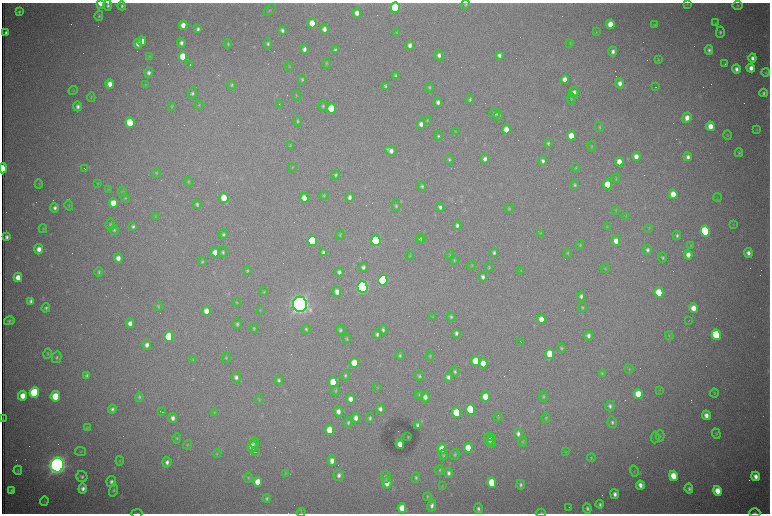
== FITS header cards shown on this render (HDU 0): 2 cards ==
NAXIS1  =                 1536 /fastest changing axis
NAXIS2  =                 1023 /next to fastest changing axis

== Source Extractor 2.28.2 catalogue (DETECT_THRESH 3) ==
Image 1536 x 1023 px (HDU 0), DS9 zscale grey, zoomed out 1/2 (1 PNG px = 2 x 2 image px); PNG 772 x 516 px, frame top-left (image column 1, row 1022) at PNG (2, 3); each listed source drawn as its Kron ellipse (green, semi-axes under 4 px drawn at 4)
Background 3130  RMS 34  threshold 103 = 3 sigma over >= 5 px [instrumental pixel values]
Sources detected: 433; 100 cannot appear on this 1/2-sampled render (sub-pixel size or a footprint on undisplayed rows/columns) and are neither listed nor drawn; the other 333 listed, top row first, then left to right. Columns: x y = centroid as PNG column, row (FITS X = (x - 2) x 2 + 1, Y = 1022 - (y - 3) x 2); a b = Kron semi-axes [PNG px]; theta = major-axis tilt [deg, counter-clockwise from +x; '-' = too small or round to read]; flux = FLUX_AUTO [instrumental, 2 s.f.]
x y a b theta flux
101 3 4 3 - 9.7e+04
466 4 5 4 - 9.2e+03
687 4 3 2 - 3.8e+03
108 5 5 4 - 1.6e+04
122 6 4 3 - 1.3e+04
737 6 5 4 - 8.4e+03
395 8 5 4 - 6.1e+05
270 10 7 3 45 8.4e+03
19 11 3 3 - 1.1e+04
357 13 4 4 - 4.4e+04
99 16 5 4 - 1.2e+04
312 23 5 4 - 1.5e+05
716 23 4 3 - 5.6e+03
610 24 5 4 - 1.1e+05
183 25 4 4 - 6.0e+04
654 25 4 3 - 6.7e+03
198 29 4 3 - 1.7e+04
324 29 4 4 - 3.5e+04
282 30 4 3 - 1.8e+04
397 32 4 3 - 5.2e+03
596 32 3 2 - 3.6e+03
720 32 5 4 - 1.2e+04
6 33 4 3 - 2.0e+04
142 41 4 4 - 6.8e+04
181 43 5 4 - 2.3e+04
570 43 4 3 - 5.3e+03
138 44 5 4 - 4.0e+04
228 44 4 4 - 1.0e+04
268 44 5 4 - 1.3e+04
410 45 4 4 - 2.8e+04
304 49 4 3 - 2.7e+04
335 50 4 3 - 1.4e+04
709 50 4 4 - 1.9e+04
613 51 5 4 - 2.5e+04
439 55 5 4 - 2.7e+04
499 55 4 3 - 2.2e+04
149 56 4 3 - 5.4e+03
183 56 5 4 - 1.6e+05
752 58 4 4 - 2.7e+04
658 59 4 3 - 5.9e+03
326 63 5 3 - 8.5e+03
725 64 4 3 - 5.7e+03
190 65 2 1 - 2.0e+05
289 67 4 3 - 5.3e+03
751 68 4 4 - 4.6e+04
736 69 4 3 - 2.8e+04
766 72 4 3 - 6.5e+03
149 73 5 4 - 2.3e+04
395 76 4 3 - 1.4e+04
565 79 4 4 - 5.4e+04
302 80 5 4 - 1.1e+04
620 83 5 4 - 3.5e+04
110 84 4 4 - 6.0e+04
145 85 3 3 - 5.2e+03
232 85 4 4 - 9.8e+03
386 86 4 3 - 1.2e+04
429 87 5 4 - 1.1e+04
656 87 2 1 - 1.7e+03
73 91 4 3 - 6.3e+03
574 92 5 4 - 3.1e+04
192 93 6 4 80 1.7e+04
763 93 4 3 - 1.4e+04
296 95 5 3 - 6.3e+03
91 97 5 2 - 5.3e+03
571 99 5 3 - 8.7e+03
470 100 4 3 - 1.1e+04
438 102 4 3 - 2.5e+04
279 104 2 2 - 2.8e+03
199 105 4 3 - 7.1e+03
78 106 5 4 - 2.5e+04
172 106 4 3 - 6.9e+03
323 106 5 4 - 1.3e+04
331 109 5 4 - 3.3e+05
495 114 5 5 - 2.0e+04
498 116 5 4 - 1.7e+04
687 118 5 4 - 4.8e+04
427 120 4 3 - 6.4e+03
297 121 5 3 - 9.7e+03
130 122 5 4 - 3.4e+05
421 124 5 4 - 3.4e+04
710 126 5 4 - 8.1e+04
599 127 5 4 - 9.0e+03
506 129 5 4 - 7.6e+04
757 130 3 2 - 4.0e+03
455 131 4 2 - 3.9e+03
727 135 4 4 - 6.6e+03
438 136 4 3 - 1.2e+04
571 136 5 4 - 1.2e+05
548 143 4 3 - 1.1e+04
290 146 4 3 - 6.2e+03
592 146 5 3 - 6.7e+03
391 151 6 4 -30 3.8e+04
739 153 4 3 - 8.9e+03
636 156 4 4 - 5.2e+04
688 157 4 4 - 2.7e+04
485 159 5 4 - 2.7e+04
449 160 5 3 - 1.2e+04
543 161 5 4 - 2.2e+04
619 162 4 4 - 7.4e+04
292 167 4 3 - 5.2e+03
576 167 4 3 - 6.7e+03
3 168 5 2 - 2.0e+05
85 169 3 1 - 3.7e+03
156 173 5 4 - 7.8e+03
336 175 4 3 - 1.2e+04
616 178 4 2 - 5.0e+03
189 182 4 4 - 8.7e+03
98 183 4 3 - 5.2e+03
39 184 4 4 - 6.8e+03
608 184 5 4 - 1.6e+05
575 185 5 4 - 1.2e+04
422 186 4 4 - 1.2e+04
108 189 3 3 - 4.2e+03
122 192 5 3 - 7.0e+03
673 194 5 4 - 9.6e+04
324 196 5 4 - 9.3e+03
350 197 4 4 - 2.5e+04
125 198 5 4 - 9.3e+03
224 198 5 4 - 1.4e+05
304 198 5 4 - 7.1e+04
717 198 4 2 - 4.3e+03
113 203 5 4 - 1.4e+05
197 204 4 4 - 1.4e+04
69 206 5 3 - 8.2e+03
396 206 6 4 -88 1.5e+04
440 207 4 4 - 2.0e+04
55 208 5 4 - 2.2e+04
509 208 4 4 - 7.9e+03
616 210 4 3 - 5.1e+03
155 216 4 2 - 4.5e+03
626 216 4 3 - 5.0e+03
110 224 6 5 - 1.4e+04
733 225 3 2 - 3.5e+03
133 226 4 3 - 1.6e+04
457 226 4 3 - 2.1e+04
607 227 3 3 - 4.5e+03
649 228 3 2 - 4.3e+03
43 229 4 3 - 7.5e+03
114 230 5 4 - 1.4e+04
705 231 5 4 - 7.1e+05
541 233 4 3 - 6.5e+03
223 234 5 4 - 1.4e+04
340 235 5 4 - 8.8e+03
677 235 5 4 - 1.5e+04
6 237 4 3 - 2.1e+04
421 238 5 4 - 1.3e+04
419 239 2 2 - 4.7e+03
312 241 5 4 - 4.3e+05
376 241 5 4 - 9.6e+05
616 241 5 4 - 5.7e+04
580 245 5 4 - 9.4e+03
691 246 4 3 - 5.7e+03
39 249 5 4 - 4.9e+04
647 250 5 4 - 2.0e+04
215 252 5 4 - 6.3e+04
223 252 5 4 - 1.3e+04
323 252 4 3 - 1.7e+04
494 253 4 3 - 1.5e+04
568 253 4 4 - 8.3e+03
748 253 5 4 - 3.2e+04
450 255 4 2 - 4.7e+03
688 255 5 4 - 4.8e+04
410 256 4 3 - 4.8e+03
118 258 5 4 - 4.6e+04
663 258 5 3 - 1.2e+04
454 260 5 3 - 7.7e+03
202 261 4 4 - 9.8e+03
472 265 4 3 - 5.8e+03
363 267 5 4 - 2.1e+04
489 267 4 4 - 7.8e+03
605 269 4 3 - 5.6e+03
247 270 4 3 - 9.5e+03
521 271 4 3 - 5.7e+03
99 272 5 4 - 1.1e+04
339 272 4 3 - 2.4e+04
18 277 4 4 - 7.3e+04
483 277 4 4 - 2.3e+04
383 280 5 4 - 1.1e+06
363 287 6 5 - 2.7e+06
264 292 4 3 - 5.7e+03
337 292 5 4 - 4.3e+04
659 292 5 4 - 2.2e+05
581 296 4 4 - 2.2e+04
31 301 4 3 - 2.3e+04
237 302 4 3 - 6.1e+03
300 304 7 7 - 6.6e+06
158 306 5 4 - 9.3e+03
582 307 5 4 - 9.1e+03
46 308 4 4 - 1.4e+04
693 308 5 4 - 8.5e+04
260 310 4 3 - 4.4e+03
206 311 5 4 - 7.5e+04
433 316 3 3 - 5.0e+03
451 317 5 4 - 1.1e+04
541 319 5 4 - 7.2e+04
9 321 5 3 - 1.6e+04
689 321 2 1 - 1.7e+03
130 323 5 4 - 4.4e+04
237 324 5 4 - 1.4e+04
254 328 4 4 - 9.2e+03
306 329 5 4 - 1.2e+04
340 330 5 4 - 1.5e+04
383 330 4 4 - 1.8e+04
456 333 4 3 - 1.9e+04
377 334 5 4 - 1.5e+04
716 335 5 4 - 5.3e+05
588 336 5 4 - 2.8e+04
669 336 4 3 - 7.5e+03
169 337 5 4 - 3.2e+05
347 339 4 3 - 7.3e+03
521 342 3 1 - 3.0e+03
147 345 5 4 - 3.1e+04
561 348 4 3 - 9.4e+03
47 354 5 3 - 8.9e+03
550 354 5 4 - 2.0e+05
400 355 4 3 - 1.1e+04
430 356 4 4 - 8.6e+03
57 357 6 5 - 1.5e+04
226 358 5 4 - 9.4e+03
193 359 4 3 - 5.9e+03
476 361 5 4 - 1.6e+05
354 363 5 4 - 1.9e+05
483 363 5 4 - 9.2e+04
629 369 5 3 - 6.7e+03
455 372 5 4 - 1.4e+04
602 373 4 3 - 6.9e+03
345 375 5 4 - 1.3e+04
87 376 4 3 - 1.7e+04
419 376 5 4 - 1.4e+04
236 377 5 5 - 2.4e+04
448 377 4 4 - 2.1e+04
279 380 4 3 - 1.6e+04
333 382 5 4 - 1.8e+05
377 388 4 2 - 4.6e+03
659 390 3 3 - 5.1e+03
336 391 5 4 - 8.7e+03
34 393 5 4 - 6.0e+05
714 393 4 3 - 7.3e+03
419 394 4 3 - 6.9e+03
638 394 5 4 - 1.6e+05
23 396 5 4 - 8.1e+04
55 396 5 4 - 2.1e+05
485 396 5 4 - 1.1e+05
139 397 4 4 - 1.1e+04
425 397 5 4 - 3.5e+04
543 397 5 4 - 9.0e+03
259 399 4 3 - 6.4e+03
350 399 5 4 - 4.5e+04
610 406 5 4 - 2.0e+04
112 409 4 4 - 1.7e+04
380 409 5 4 - 2.6e+04
470 409 5 4 - 4.5e+05
338 411 5 4 - 3.8e+04
162 412 4 1 - 5.6e+03
214 412 3 2 - 4.0e+03
456 413 5 4 - 2.5e+05
706 415 5 4 - 4.6e+04
498 417 4 3 - 6.9e+03
173 418 5 4 - 3.2e+04
356 418 5 4 - 4.1e+04
370 418 4 3 - 1.3e+04
546 418 5 3 - 7.8e+03
3 419 4 1 - 5.0e+03
612 422 6 4 -78 1.5e+04
348 423 5 4 - 1.2e+04
418 425 4 3 - 2.4e+04
87 428 4 4 - 7.3e+03
330 430 5 4 - 1.6e+05
518 434 5 4 - 2.2e+04
716 434 5 3 - 7.4e+03
660 436 5 3 - 6.6e+03
408 437 2 2 - 3.7e+03
491 437 2 1 - 1.4e+05
655 437 6 3 84 8.2e+03
177 438 5 3 - 7.8e+03
489 439 6 5 - 2.7e+04
523 441 5 3 - 6.3e+03
491 442 6 4 90 2.2e+04
254 443 5 4 - 1.4e+04
400 444 5 4 - 8.4e+04
187 445 4 3 - 6.1e+03
252 446 6 4 78 6.5e+04
468 448 5 4 - 1.4e+05
442 449 5 4 - 1.1e+05
81 451 5 3 - 7.8e+03
255 452 4 1 - 3.6e+03
566 452 3 2 - 4.1e+03
217 454 4 3 - 6.2e+03
455 454 5 4 - 1.2e+04
443 455 5 4 - 1.0e+04
591 458 4 3 - 7.8e+03
120 461 4 4 - 8.1e+03
332 461 5 4 - 5.0e+04
167 462 5 4 - 2.6e+04
57 465 7 7 - 6.1e+06
18 470 4 3 - 8.7e+03
440 470 5 4 - 8.8e+03
634 471 5 3 - 8.0e+03
285 473 4 3 - 6.4e+03
448 473 5 4 - 2.2e+04
339 475 6 5 - 2.8e+04
673 476 5 4 - 1.5e+05
756 476 5 4 - 4.7e+04
82 477 6 5 - 1.8e+04
386 477 6 4 -85 1.8e+04
248 478 5 4 - 8.7e+03
416 478 5 4 - 1.2e+04
111 482 5 4 - 2.3e+04
258 482 5 4 - 1.3e+05
387 483 5 4 - 8.6e+04
492 483 5 4 - 3.1e+05
520 485 5 3 - 1.5e+04
640 485 4 3 - 4.3e+04
442 486 3 3 - 4.6e+03
83 489 5 4 - 3.0e+04
689 489 5 3 - 1.6e+04
11 490 4 3 - 1.3e+04
113 490 6 4 75 1.2e+04
718 491 5 4 - 1.2e+05
615 494 5 4 - 3.1e+04
427 496 4 3 - 7.8e+03
267 498 4 4 - 1.2e+04
44 501 5 3 - 5.9e+03
600 504 4 3 - 1.6e+04
432 505 6 4 77 2.5e+04
569 507 2 1 - 5.3e+03
402 508 5 4 - 1.3e+05
587 508 5 4 - 1.7e+04
478 509 5 4 - 2.0e+04
301 512 5 3 - 7.4e+03
137 513 5 2 - 5.1e+03
541 513 5 3 - 7.2e+03
755 513 5 3 - 1.1e+04
At the frame edge (FLAGS 8, measured only in part): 6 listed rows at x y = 101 3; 3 168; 3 419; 137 513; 541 513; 755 513
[100 sub-pixel or undisplayed-footprint detections neither listed nor drawn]